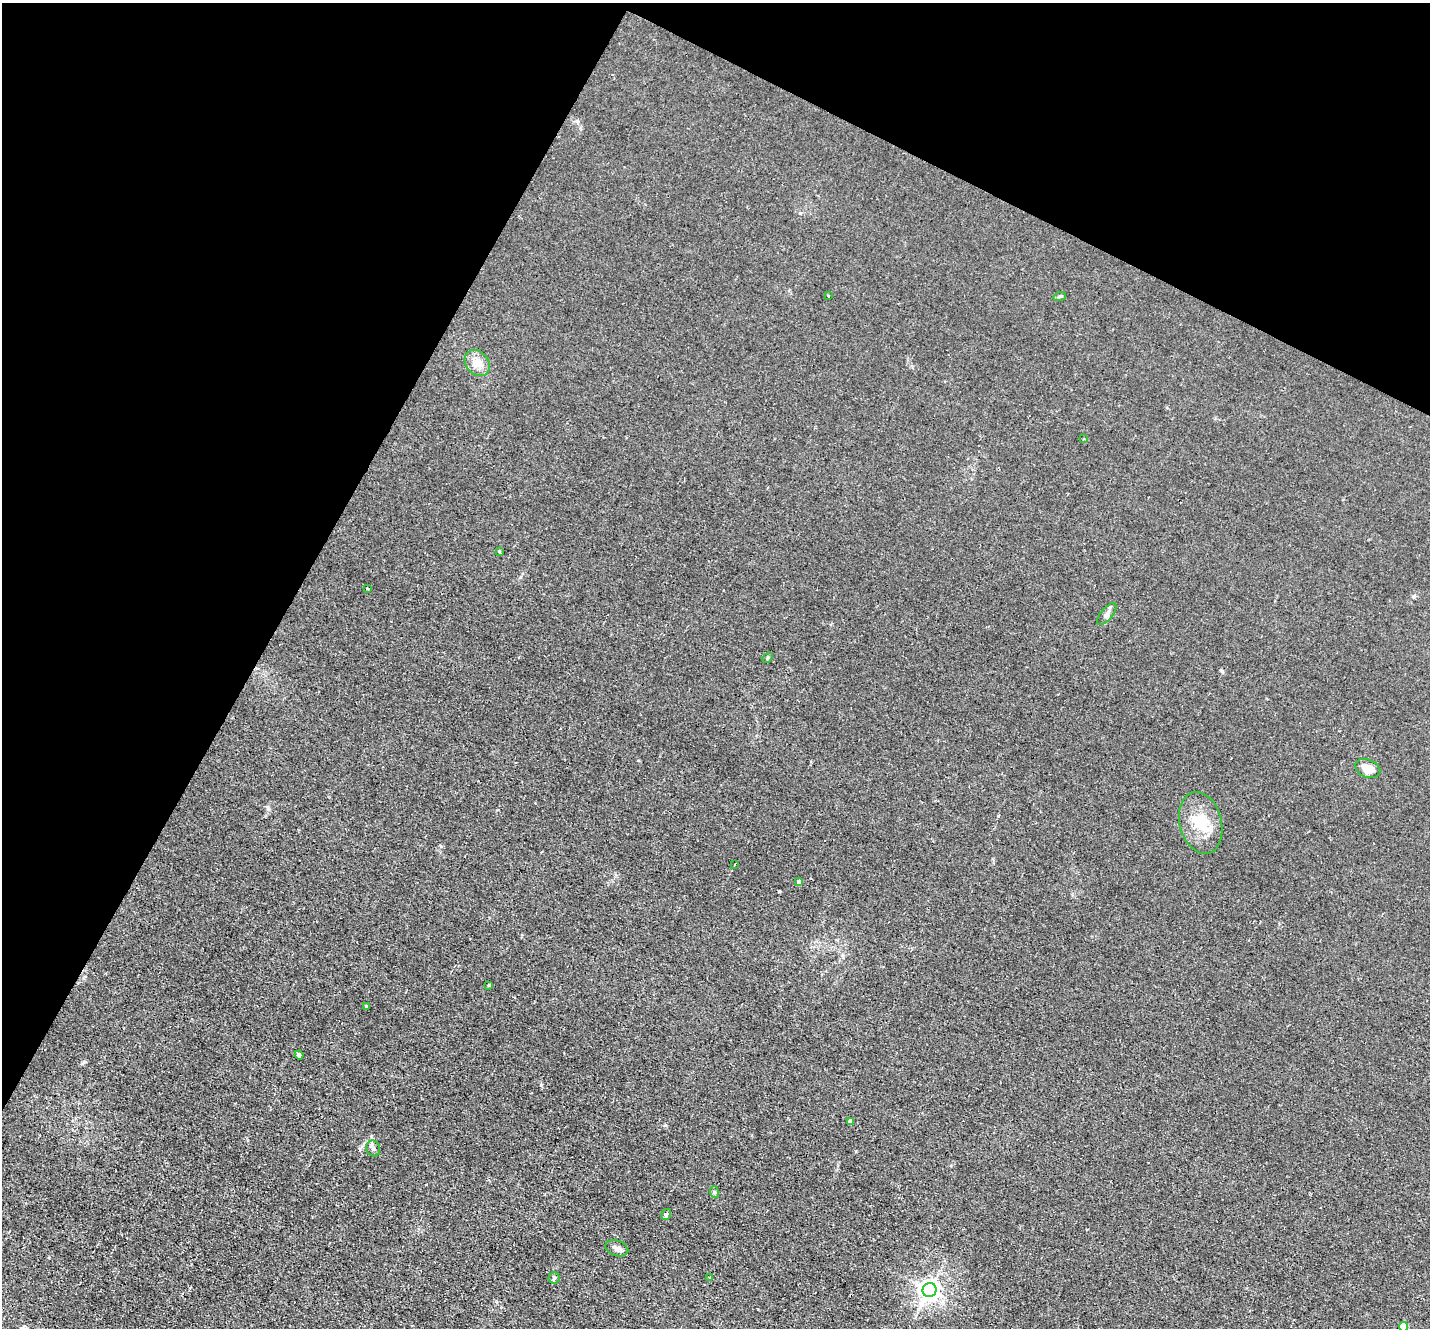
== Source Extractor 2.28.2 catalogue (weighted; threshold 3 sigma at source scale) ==
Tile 2 of 4 x 4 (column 2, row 1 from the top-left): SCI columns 1429-2856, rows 4256-5581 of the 5713 x 5726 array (HDU 1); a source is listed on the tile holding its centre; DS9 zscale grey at full resolution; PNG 1432 x 1330 px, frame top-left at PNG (2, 3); each listed source drawn as its Kron ellipse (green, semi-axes under 4 px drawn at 4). Shown black and unused: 27% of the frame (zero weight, under 2 of 3 exposures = <1% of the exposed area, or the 3 px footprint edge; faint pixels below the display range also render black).
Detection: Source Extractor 2.28.2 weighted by HDU 2 'WHT'; one run over the whole footprint, this tile lists its part. Background 0.0113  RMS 0.0047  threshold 0.021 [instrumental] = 3 sigma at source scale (4.5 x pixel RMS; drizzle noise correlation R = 1.50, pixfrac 1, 0.05/0.05 arcsec/px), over >= 5 px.
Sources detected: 27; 1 inside a brighter object's white glare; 2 cosmic-ray / hot-pixel residue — neither listed nor drawn; the other 24 listed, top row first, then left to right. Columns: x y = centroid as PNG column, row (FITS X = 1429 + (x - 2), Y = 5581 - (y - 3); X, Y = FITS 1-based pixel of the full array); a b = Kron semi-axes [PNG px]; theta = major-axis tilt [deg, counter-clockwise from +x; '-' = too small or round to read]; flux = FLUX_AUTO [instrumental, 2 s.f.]
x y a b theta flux
828 295 3 2 - 0.52
1060 296 6 4 18 0.69
477 363 14 11 -48 5.9
1083 439 2 2 - 0.48
499 551 3 3 - 1.4
368 588 3 3 - 1.6
1107 614 13 6 51 2
768 658 6 3 46 0.51
1368 768 13 9 -23 6.4
1201 823 31 21 -76 15
735 864 3 2 - 0.3
799 882 4 4 - 1.8
489 985 3 3 - 0.69
366 1006 3 3 - 1.1
299 1055 4 3 - 0.97
850 1121 4 4 - 2
373 1149 8 6 -68 1.6
714 1192 6 3 -71 0.69
666 1214 6 4 54 0.82
617 1248 12 7 -18 2
710 1277 3 3 - 0.62
554 1278 5 5 - 0.9
929 1290 7 7 - 340
1403 1327 5 4 - 11
Isophote crosses this tile's border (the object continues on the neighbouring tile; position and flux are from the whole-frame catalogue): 1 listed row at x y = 1403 1327
Unlisted compact peaks at least as high as the median listed source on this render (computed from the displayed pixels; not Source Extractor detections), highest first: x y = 1222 671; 800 213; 84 1062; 268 808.